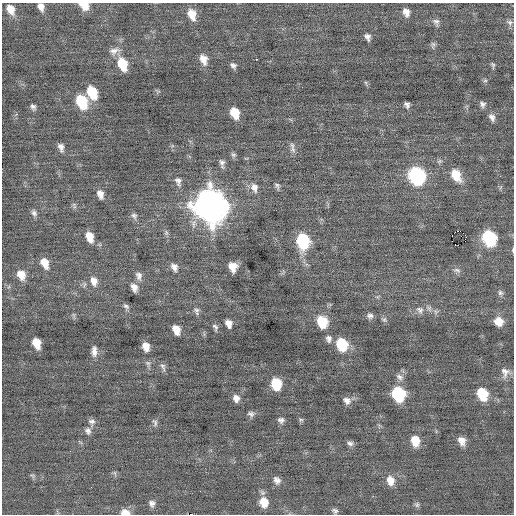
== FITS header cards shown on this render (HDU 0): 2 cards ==
NAXIS1  =                  512 / Axis length
NAXIS2  =                  512 / Axis length

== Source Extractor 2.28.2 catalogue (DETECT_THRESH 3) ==
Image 512 x 512 px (HDU 0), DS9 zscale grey, 1 PNG px = 1 image px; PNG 516 x 516 px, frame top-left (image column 1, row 512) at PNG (2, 3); no overlay
Background -0.0117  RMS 0.74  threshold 2.22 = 3 sigma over >= 5 px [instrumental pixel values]
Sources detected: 102; all 102 listed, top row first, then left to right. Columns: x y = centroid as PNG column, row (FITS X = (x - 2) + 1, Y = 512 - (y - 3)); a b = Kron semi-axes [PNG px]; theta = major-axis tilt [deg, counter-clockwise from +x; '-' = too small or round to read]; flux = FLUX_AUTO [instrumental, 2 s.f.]
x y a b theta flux
84 5 9 7 -31 770
41 7 9 7 -70 290
11 9 13 9 -62 530
406 12 10 7 -71 330
192 14 12 8 -70 720
436 22 10 7 -64 180
510 22 8 7 - 160
101 25 3 2 - 43
368 37 9 6 -73 190
433 45 11 5 84 120
114 51 15 10 21 350
203 59 12 8 -70 450
256 59 3 2 - 410
122 64 12 8 -69 1500
233 65 7 5 -53 150
493 65 7 4 -74 90
485 80 6 5 - 84
366 83 6 4 -72 67
92 92 12 8 -67 1700
81 101 12 8 -67 2300
482 104 8 7 - 160
407 105 6 4 -59 150
33 107 8 6 -66 150
235 113 10 7 -68 970
492 117 10 7 -63 220
61 147 10 6 -73 230
292 149 10 7 -71 220
233 154 7 6 - 120
222 163 10 6 -82 190
456 175 14 9 -61 1100
417 176 11 10 - 7900
178 181 13 8 -72 250
277 186 9 6 -65 120
254 188 13 9 -71 360
100 194 10 7 -70 330
74 206 10 4 -65 100
210 206 15 12 -66 80000
34 213 9 7 -69 170
134 216 10 7 -58 160
458 231 3 2 - 2700
166 233 7 5 -71 110
465 235 2 2 - 310
90 237 11 7 -72 660
489 238 10 9 - 5400
303 241 12 9 -80 3700
455 244 3 2 - 91
458 245 3 2 - 110
513 250 6 2 -90 59
45 263 11 7 -66 560
174 267 10 7 -60 270
233 267 8 7 - 670
457 270 11 6 -12 170
21 275 11 9 -63 580
139 276 12 8 -76 260
94 281 12 9 -70 400
134 287 10 7 -67 300
500 293 8 7 - 130
126 306 8 6 -36 130
196 310 8 7 - 150
420 310 11 9 -44 270
74 315 9 4 -77 87
370 316 8 7 - 180
384 320 8 6 -27 110
322 322 10 9 - 1600
499 322 9 8 - 620
228 323 7 6 - 330
215 327 9 5 -65 130
176 330 9 6 -69 540
329 339 9 7 -84 200
36 343 9 7 -70 740
342 344 10 8 -68 2300
146 347 9 7 -74 460
94 351 14 7 89 290
148 363 9 6 -60 140
163 367 12 6 -71 160
505 372 14 11 89 350
400 377 11 8 -27 230
276 384 9 8 - 1600
398 394 10 9 - 4100
482 394 11 8 -65 1800
236 398 9 8 - 290
347 401 10 8 -39 270
251 414 9 7 -21 160
281 420 8 7 - 170
301 420 6 5 - 78
92 422 10 8 -74 190
155 423 10 6 -72 140
88 431 9 8 - 200
415 441 11 9 -78 800
462 441 10 8 -60 400
350 443 9 6 -12 160
115 473 9 3 -77 79
33 476 8 4 -31 94
277 480 10 8 -56 250
390 480 12 9 -76 500
91 487 3 2 - 98
264 502 11 9 -74 800
152 503 9 7 -62 210
417 505 8 6 -60 110
335 511 7 6 - 130
125 512 9 6 -5 530
191 514 2 2 - 540
At the frame edge (FLAGS 8, measured only in part): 5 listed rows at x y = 84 5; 41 7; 513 250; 125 512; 191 514